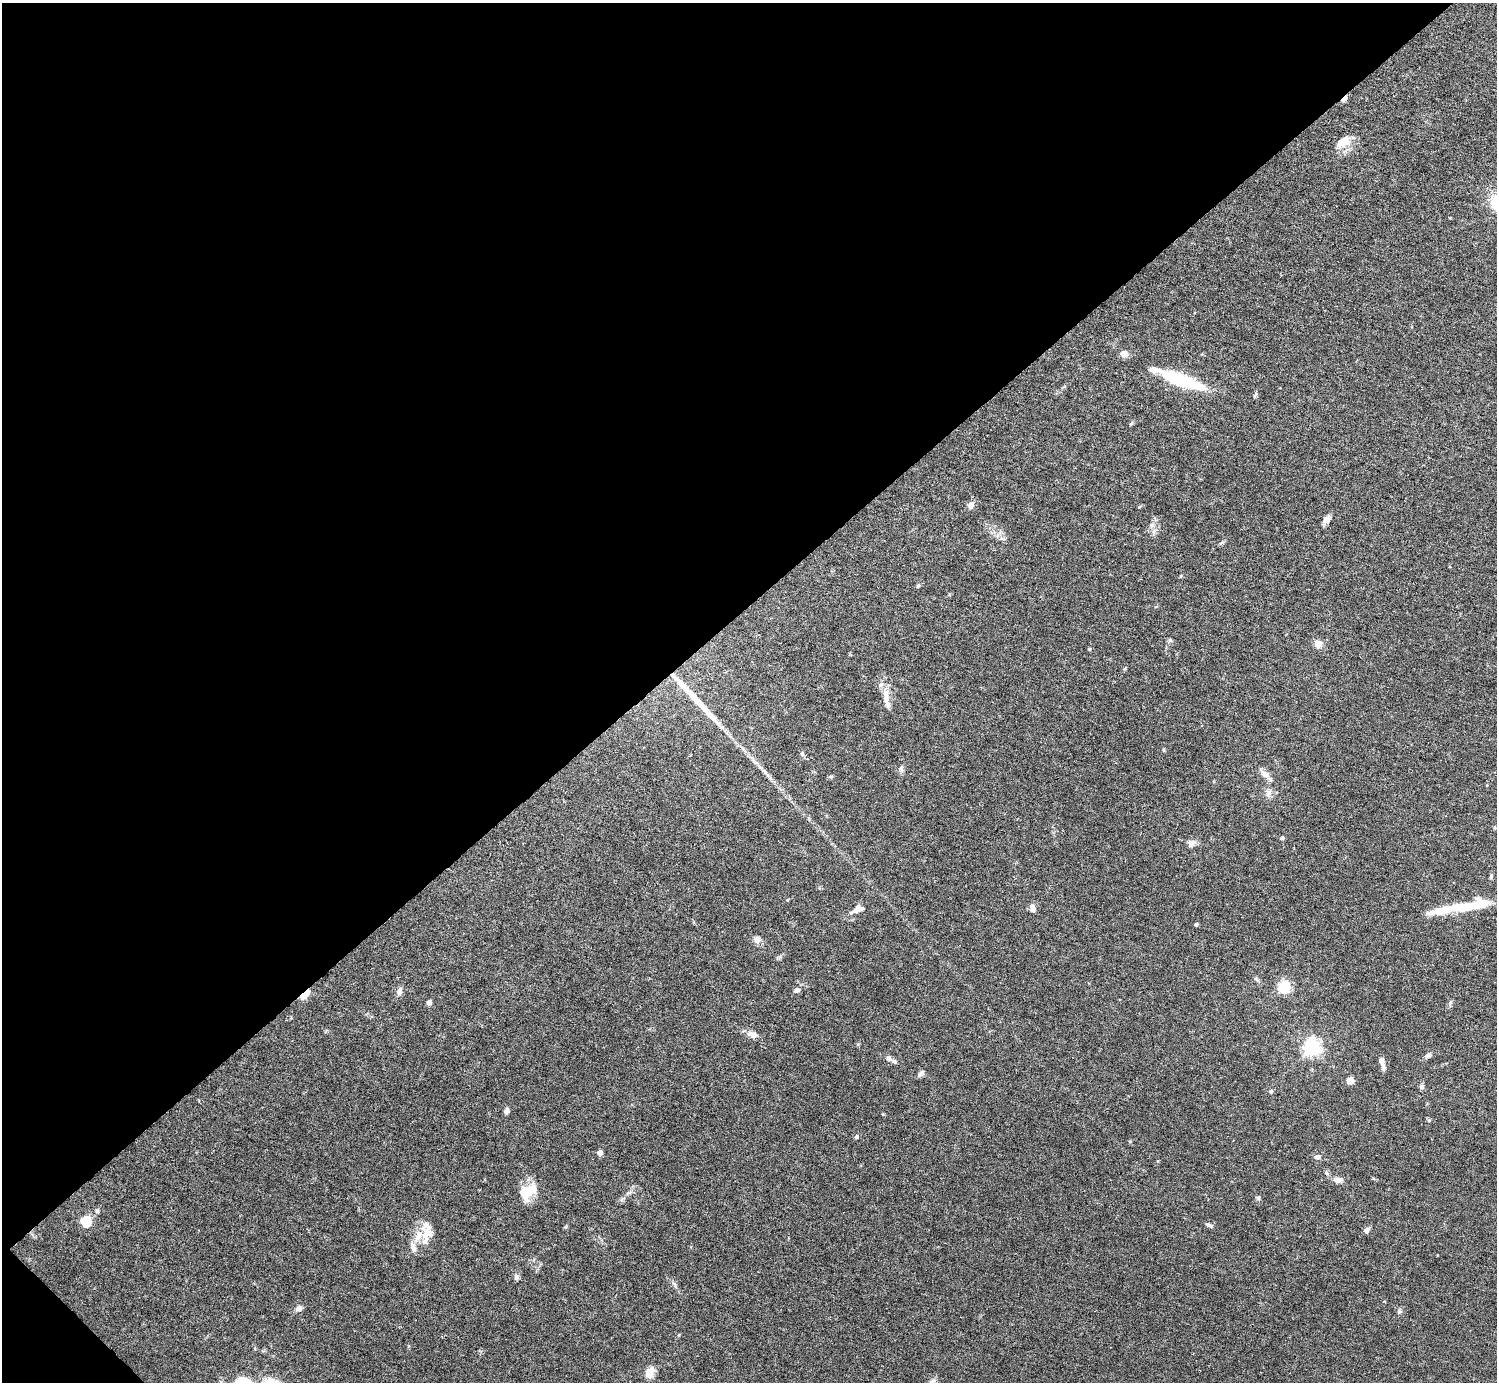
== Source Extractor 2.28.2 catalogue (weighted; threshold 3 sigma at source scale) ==
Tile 5 of 4 x 4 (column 1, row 2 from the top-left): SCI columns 46-1540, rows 2962-4341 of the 6030 x 6027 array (HDU 1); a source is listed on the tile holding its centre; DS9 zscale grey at full resolution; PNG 1499 x 1384 px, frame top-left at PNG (2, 3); no overlay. Shown black and unused: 44% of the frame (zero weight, under 5 of 9 exposures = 3% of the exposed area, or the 3 px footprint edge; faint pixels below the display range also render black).
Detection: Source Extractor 2.28.2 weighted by HDU 2 'WHT'; one run over the whole footprint, this tile lists its part. Background 0.0325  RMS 0.0026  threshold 0.0107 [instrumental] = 3 sigma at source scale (4.09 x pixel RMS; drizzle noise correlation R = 1.36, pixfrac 0.8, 0.05/0.05 arcsec/px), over >= 5 px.
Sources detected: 68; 3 inside a brighter object's white glare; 1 long thin detection or spike segment (spike, bleed or trail) — not listed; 6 inside a brighter listed object's ellipse — not listed separately; the other 58 listed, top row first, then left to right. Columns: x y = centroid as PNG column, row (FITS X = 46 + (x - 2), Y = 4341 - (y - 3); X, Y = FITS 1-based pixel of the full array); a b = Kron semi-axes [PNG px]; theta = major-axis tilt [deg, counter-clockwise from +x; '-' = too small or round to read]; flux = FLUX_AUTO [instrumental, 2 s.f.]
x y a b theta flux
1344 99 6 3 46 2.1
1343 142 20 11 36 3.2
1124 354 7 7 - 1.5
1178 379 56 12 -21 14
1131 423 8 3 45 0.27
971 505 6 5 - 2.2
1327 519 11 7 44 1.2
1152 525 7 5 -20 0.64
1181 576 5 3 - 0.21
918 585 5 4 - 0.36
1170 640 6 5 - 0.39
1318 644 10 9 - 1.6
886 694 27 7 -88 2.6
1164 750 5 3 - 0.24
802 754 6 5 - 0.43
901 769 9 5 -76 0.55
1265 774 13 8 -26 1.6
831 776 6 4 18 0.3
1268 793 10 7 62 1
1282 838 5 4 - 0.32
1191 844 11 8 55 1.2
1491 877 8 3 66 0.35
1464 907 42 13 12 8.1
1032 908 10 7 -73 1.2
858 909 22 9 25 1.7
1196 924 4 3 - 0.43
757 939 10 8 -63 1.1
1284 987 6 6 - 25
796 990 8 6 26 0.68
399 991 11 7 69 0.98
305 994 12 5 47 3.5
429 1002 6 5 - 0.73
752 1034 13 7 -18 1.7
1312 1047 6 6 - 85
1428 1055 9 6 32 0.79
889 1058 6 6 - 0.74
1381 1061 10 6 -75 1
921 1074 9 6 39 0.64
1350 1080 8 7 - 1.4
1422 1086 7 6 - 0.5
1271 1091 5 5 - 0.34
506 1111 8 5 81 0.74
856 1137 5 5 - 0.47
600 1153 5 4 - 1.4
1318 1157 6 6 - 0.86
1326 1173 8 5 -43 0.5
1338 1180 12 7 15 1.1
528 1191 23 15 30 5.6
629 1193 10 4 22 0.55
1258 1198 6 5 - 0.39
86 1221 6 5 - 14
1210 1225 9 4 -20 0.49
1367 1230 7 5 35 0.86
418 1236 17 9 66 3
516 1277 9 5 -89 0.55
675 1285 12 4 -62 0.64
299 1308 8 7 - 0.97
649 1373 15 10 68 2.1
Overlapping masked pixels (flux is a lower limit): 2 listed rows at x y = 1344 99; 305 994
Unlisted compact peaks at least as high as the median listed source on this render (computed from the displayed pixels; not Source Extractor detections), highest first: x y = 1089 649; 1399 1312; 566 1227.